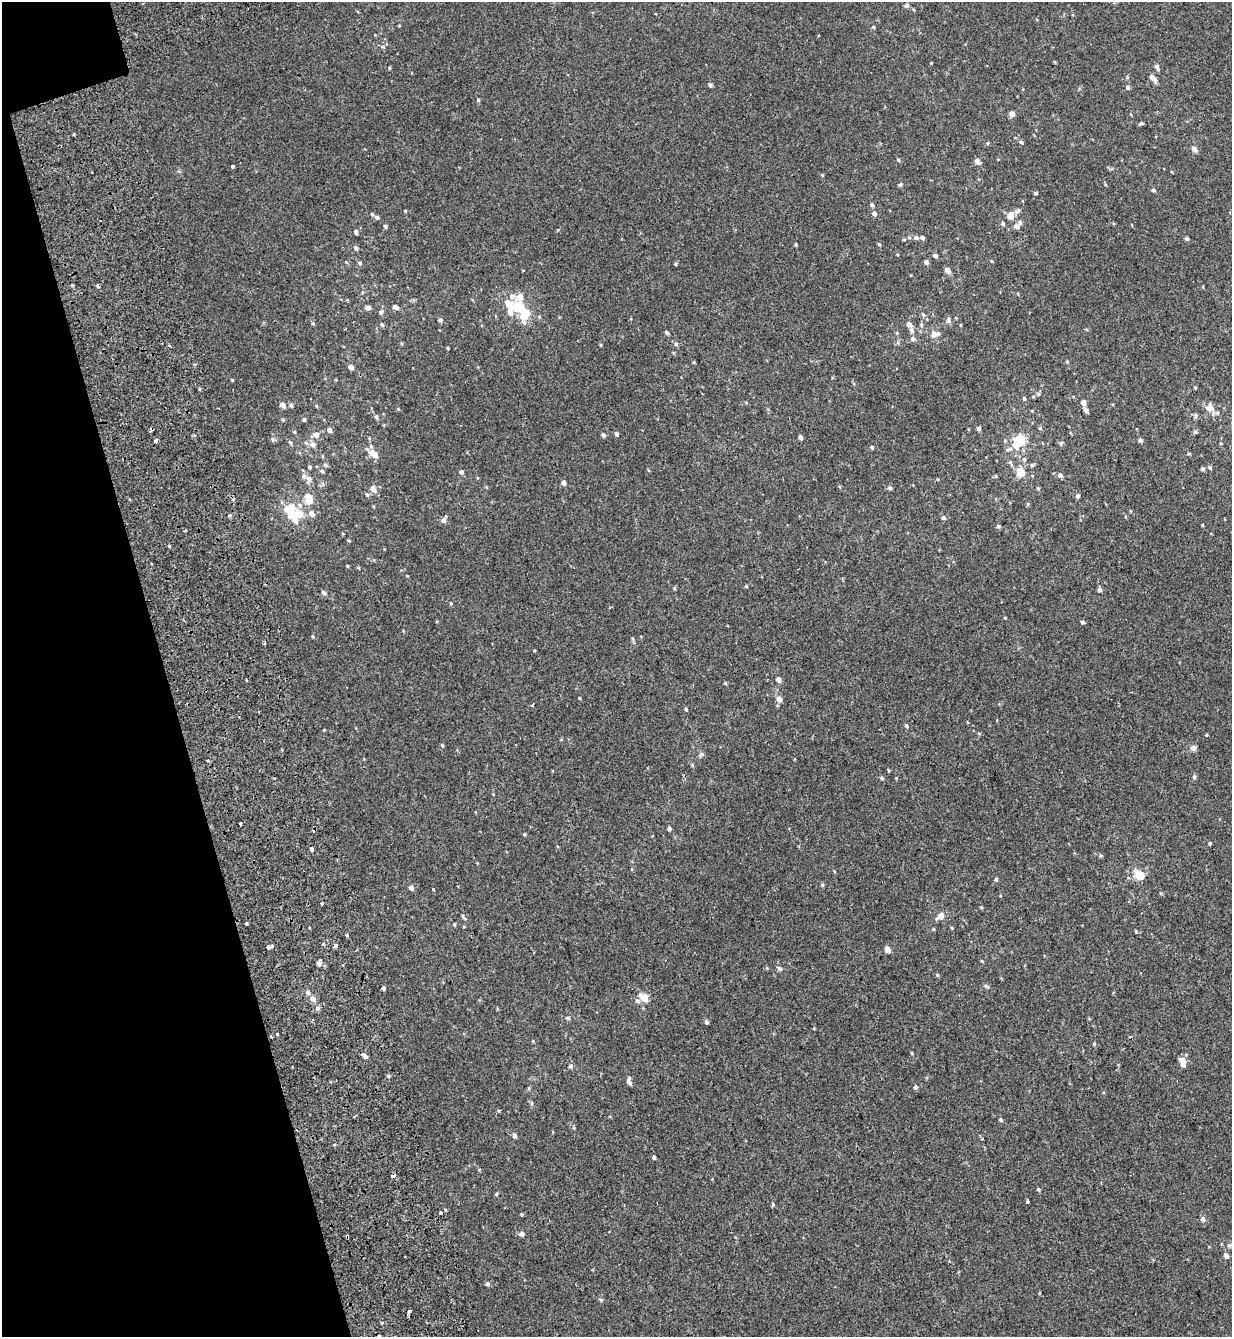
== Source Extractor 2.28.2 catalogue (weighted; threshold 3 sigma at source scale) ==
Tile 5 of 4 x 4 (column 1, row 2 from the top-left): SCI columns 245-1474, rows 2821-4155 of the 5460 x 5640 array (HDU 1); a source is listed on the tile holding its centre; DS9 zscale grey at full resolution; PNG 1234 x 1339 px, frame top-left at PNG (2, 2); no overlay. Shown black and unused: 14% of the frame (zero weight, under 2 of 3 exposures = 11% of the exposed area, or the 3 px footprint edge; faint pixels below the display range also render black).
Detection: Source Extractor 2.28.2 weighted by HDU 2 'WHT'; one run over the whole footprint, this tile lists its part. Background -1.86e-04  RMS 0.0033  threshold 0.0147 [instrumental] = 3 sigma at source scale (4.5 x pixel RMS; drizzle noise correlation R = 1.50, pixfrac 1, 0.0396/0.0396 arcsec/px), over >= 5 px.
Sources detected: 200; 1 inside a brighter object's white glare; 7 cosmic-ray / hot-pixel residue — not listed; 9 inside a brighter listed object's ellipse — not listed separately; the other 183 listed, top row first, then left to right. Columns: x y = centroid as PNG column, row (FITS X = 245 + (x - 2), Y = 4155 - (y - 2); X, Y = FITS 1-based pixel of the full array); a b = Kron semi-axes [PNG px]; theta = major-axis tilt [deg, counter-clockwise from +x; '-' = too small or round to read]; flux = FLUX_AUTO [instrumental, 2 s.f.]
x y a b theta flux
907 6 6 4 -1 0.44
873 27 4 3 - 0.27
1157 67 8 4 -64 0.82
389 68 5 3 - 0.27
1153 78 9 5 -48 1.6
710 85 5 4 - 0.51
1128 87 5 4 - 0.62
478 100 4 4 - 0.31
1012 114 5 5 - 1.5
1142 124 6 3 8 0.38
1021 142 5 4 - 0.43
987 143 5 3 - 0.27
1194 149 9 6 -42 0.87
898 160 5 4 - 0.35
977 161 5 5 - 1.5
232 166 4 3 - 0.58
900 185 5 4 - 0.49
1153 190 5 4 - 0.37
1036 193 4 3 - 0.5
872 205 5 4 - 0.55
1017 211 10 5 37 0.77
874 214 5 4 - 0.81
1011 215 7 6 - 2.4
377 217 7 5 -20 0.57
1003 224 5 4 - 0.45
385 226 4 4 - 0.49
1016 226 7 6 - 1
356 232 4 4 - 0.72
916 237 6 5 - 0.74
922 238 5 4 - 0.72
1187 239 5 4 - 0.46
879 244 4 4 - 0.3
796 245 4 3 - 0.3
356 248 5 4 - 0.5
935 256 5 4 - 0.79
926 262 4 4 - 0.79
360 263 4 4 - 0.39
948 270 7 5 -44 1.5
72 285 3 3 - 0.29
512 296 9 7 -62 1.3
520 297 8 8 - 1.9
368 307 6 5 - 0.73
395 307 6 5 - 0.59
519 307 13 8 -37 8.7
381 312 5 5 - 0.64
510 312 6 5 - 1.6
923 315 6 5 - 0.45
440 320 5 4 - 0.58
949 320 9 4 90 0.68
909 324 6 5 - 1.2
382 325 6 4 -2 0.35
921 325 5 4 - 0.38
912 330 7 6 - 0.84
667 333 5 4 - 0.45
897 333 5 3 - 0.28
934 334 10 7 -85 1.3
912 339 6 5 - 0.77
676 344 5 5 - 0.42
448 348 4 3 - 0.27
351 367 5 4 - 1.2
232 380 4 3 - 0.22
1038 394 6 4 72 0.39
1024 398 5 3 - 0.42
1084 402 5 5 - 1.2
282 405 6 5 - 1.3
291 405 5 4 - 0.46
1210 408 11 9 -14 2.3
1086 410 6 5 - 0.81
1195 415 6 4 -89 0.45
376 417 6 4 -19 0.39
304 420 5 4 - 0.43
979 428 4 4 - 0.69
329 430 5 4 - 0.89
1195 432 6 4 -1 0.41
616 434 5 4 - 0.55
195 435 4 4 - 0.4
316 435 7 6 - 1.3
603 435 5 4 - 0.53
800 437 4 4 - 0.92
1020 440 12 10 14 6.2
1140 440 4 4 - 0.68
156 441 4 3 - 1.8
290 442 5 3 - 0.33
313 444 7 6 - 1.1
872 447 4 4 - 0.44
1010 449 8 5 18 0.69
374 454 11 7 -32 2.7
1189 454 5 3 - 0.28
1024 459 5 5 - 0.46
1010 462 5 5 - 0.4
325 465 5 4 - 0.44
1032 465 5 5 - 0.4
310 467 4 4 - 0.37
1210 467 5 4 - 0.46
1203 469 5 4 - 0.57
322 471 5 5 - 0.45
461 472 5 4 - 0.68
1020 472 9 8 - 3.5
1060 475 5 5 - 0.82
309 478 7 6 - 0.97
563 483 5 4 - 0.97
373 488 8 7 - 1.3
889 488 5 5 - 0.42
1038 488 5 3 - 0.27
367 494 5 4 - 0.4
1078 496 4 4 - 0.83
309 499 8 6 -72 5.3
299 505 7 5 -24 0.75
288 509 10 8 -39 6.6
312 514 7 6 - 1.1
943 518 5 5 - 0.56
295 519 11 7 -73 2.4
444 520 6 5 - 0.98
1203 525 4 3 - 0.23
999 526 5 4 - 0.44
349 541 4 3 - 0.25
169 546 3 3 - 0.63
348 566 4 3 - 0.24
1099 590 4 4 - 0.87
323 593 5 5 - 0.72
451 603 4 3 - 0.25
1005 618 4 3 - 0.22
1082 622 3 3 - 2.2
778 680 5 4 - 1.1
779 699 8 7 - 1.2
532 705 3 3 - 1.6
686 709 4 3 - 0.34
907 726 5 4 - 0.47
324 730 3 3 - 0.37
1194 748 7 5 22 0.69
282 750 2 2 - 0.27
701 754 6 5 - 0.55
1194 777 6 4 77 0.52
882 778 5 4 - 0.38
240 824 3 3 - 0.59
669 828 5 4 - 0.6
524 834 5 3 - 0.29
1210 843 5 3 - 0.35
311 849 4 3 - 1.9
1139 875 9 7 -28 4.3
996 879 4 4 - 0.45
822 885 5 4 - 0.34
411 888 5 4 - 1
322 904 3 3 - 1.4
941 915 8 6 41 2
246 923 3 3 - 1.6
454 924 4 3 - 0.33
336 946 4 3 - 1.5
268 947 5 3 - 2.6
888 949 4 4 - 2.6
319 964 5 5 - 0.79
780 969 6 5 - 0.59
986 986 6 4 -17 0.42
383 988 4 3 - 0.48
307 992 5 5 - 0.79
644 998 9 6 -36 3.5
312 999 6 5 - 1.6
637 1001 6 5 - 0.55
317 1008 5 5 - 0.56
706 1022 6 4 -71 0.39
277 1034 3 3 - 1.5
912 1053 5 3 - 0.26
364 1056 9 4 -44 0.66
1183 1064 9 7 -74 1.2
570 1066 5 5 - 0.58
388 1076 5 3 - 0.35
628 1082 7 5 -68 0.71
916 1087 4 4 - 1
1001 1120 5 4 - 0.46
514 1135 5 4 - 0.92
654 1157 3 3 - 3.8
393 1176 4 3 - 1.3
1038 1189 5 4 - 0.35
1027 1201 4 3 - 1.9
773 1204 5 4 - 0.34
1203 1219 5 5 - 1
522 1234 5 4 - 0.96
347 1236 3 3 - 0.56
1229 1245 6 4 -2 0.4
1226 1255 5 4 - 1.1
487 1284 5 4 - 0.62
409 1311 4 3 - 1.6
382 1323 3 3 - 0.35
Overlapping masked pixels (flux is a lower limit): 4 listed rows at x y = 156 441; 268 947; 393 1176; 347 1236
Unlisted compact peaks at least as high as the median listed source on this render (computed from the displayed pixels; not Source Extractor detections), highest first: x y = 601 1300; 442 745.